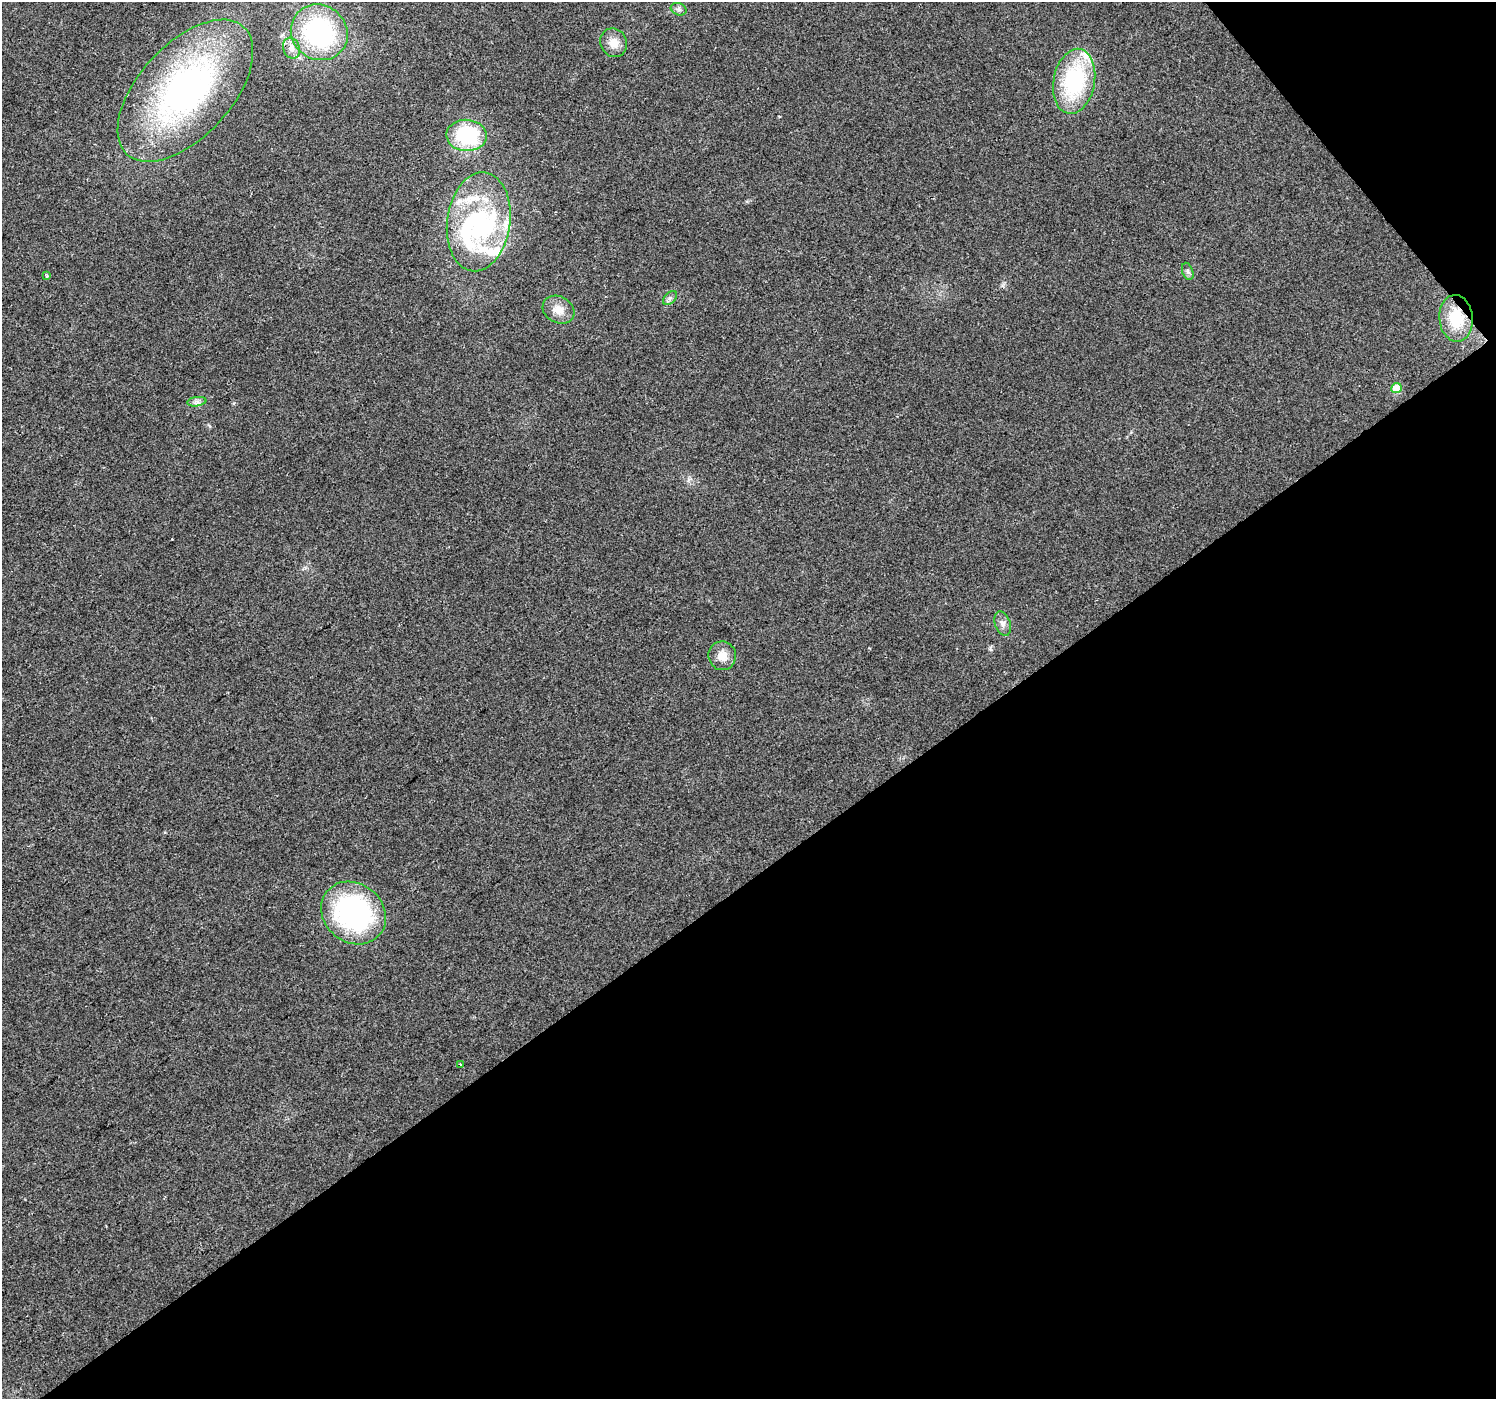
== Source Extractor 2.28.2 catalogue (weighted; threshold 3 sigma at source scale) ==
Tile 12 of 4 x 4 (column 4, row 3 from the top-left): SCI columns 4482-5975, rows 1531-2927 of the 5978 x 5921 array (HDU 1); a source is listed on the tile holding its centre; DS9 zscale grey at full resolution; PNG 1498 x 1401 px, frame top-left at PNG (2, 2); each listed source drawn as its Kron ellipse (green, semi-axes under 4 px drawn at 4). Shown black and unused: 40% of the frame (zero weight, under 2 of 3 exposures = <1% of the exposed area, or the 3 px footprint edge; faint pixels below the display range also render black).
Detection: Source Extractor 2.28.2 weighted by HDU 2 'WHT'; one run over the whole footprint, this tile lists its part. Background 0.0727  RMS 0.0088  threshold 0.0398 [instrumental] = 3 sigma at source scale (4.5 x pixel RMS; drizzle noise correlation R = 1.50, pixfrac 1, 0.0396/0.0396 arcsec/px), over >= 5 px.
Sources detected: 26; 2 inside a brighter object's white glare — neither listed nor drawn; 5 inside a brighter listed object's ellipse — not listed separately; the other 19 listed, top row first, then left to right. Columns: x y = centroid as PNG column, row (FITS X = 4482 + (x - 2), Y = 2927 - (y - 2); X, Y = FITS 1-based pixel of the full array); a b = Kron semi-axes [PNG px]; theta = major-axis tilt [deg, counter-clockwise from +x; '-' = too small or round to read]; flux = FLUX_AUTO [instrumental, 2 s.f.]
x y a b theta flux
679 9 8 6 -20 2.5
319 32 29 27 -37 130
614 43 15 13 -62 10
291 48 10 8 -68 5.8
1074 81 33 20 79 83
185 91 86 46 47 270
467 135 20 15 -4 69
479 222 50 31 82 110
1188 271 9 5 -71 2.3
46 276 4 3 - 1.6
670 298 8 5 44 2.4
558 310 16 13 -28 11
1456 318 23 16 -85 32
1396 388 5 5 - 24
197 402 9 4 8 2.8
1003 624 13 7 -69 4.9
722 656 14 13 - 11
353 913 34 29 -39 180
460 1064 3 2 - 0.8
Overlapping masked pixels (flux is a lower limit): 1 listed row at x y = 1456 318